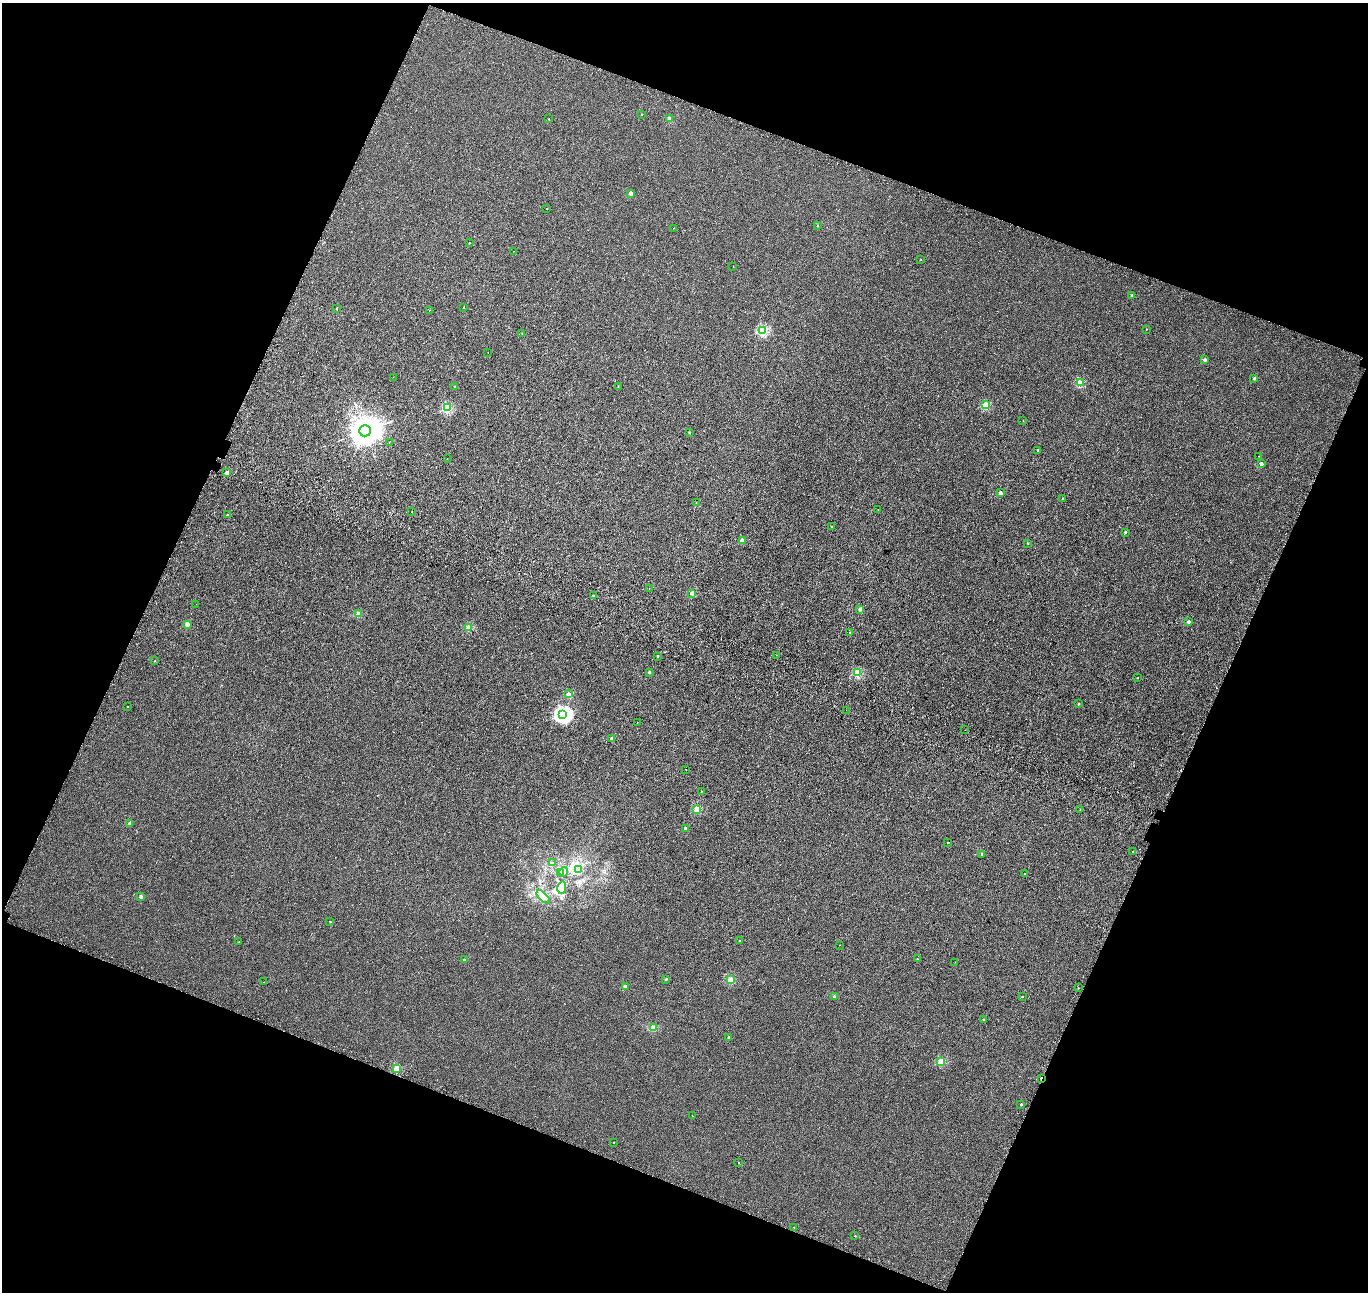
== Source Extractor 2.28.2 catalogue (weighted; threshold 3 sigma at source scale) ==
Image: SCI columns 137-5598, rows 327-5484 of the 5742 x 5874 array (HDU 1 of 3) = the unmasked area's bounding box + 8 px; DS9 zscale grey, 4 x 4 block average (1 PNG px = mean of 4 x 4 image px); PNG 1370 x 1294 px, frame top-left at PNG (2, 3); each listed source drawn as its Kron ellipse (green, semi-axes under 4 px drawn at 4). Shown black and unused: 42% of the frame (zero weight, under 3 of 4 exposures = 9% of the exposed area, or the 3 px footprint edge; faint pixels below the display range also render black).
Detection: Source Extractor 2.28.2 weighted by HDU 2 'WHT'. Background 0.001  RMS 0.0029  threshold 0.0131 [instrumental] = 3 sigma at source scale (4.5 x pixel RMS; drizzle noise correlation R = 1.50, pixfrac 1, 0.0396/0.0396 arcsec/px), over >= 5 px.
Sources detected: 118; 1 cosmic-ray / hot-pixel residue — neither listed nor drawn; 1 coinciding with a brighter row at this scale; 3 inside a brighter listed object's ellipse — not listed separately; the other 113 listed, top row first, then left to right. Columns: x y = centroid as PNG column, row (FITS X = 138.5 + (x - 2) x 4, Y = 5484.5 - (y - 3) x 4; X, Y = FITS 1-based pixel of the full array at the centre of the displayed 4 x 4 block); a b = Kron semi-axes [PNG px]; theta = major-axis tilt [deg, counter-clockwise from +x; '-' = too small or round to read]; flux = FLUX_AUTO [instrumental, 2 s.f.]
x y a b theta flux
641 114 2 2 - 1.6
549 119 2 2 - 1.5
669 119 2 2 - 20
631 193 2 2 - 21
547 209 2 2 - 1
817 226 2 2 - 0.74
673 228 2 2 - 0.32
469 243 2 2 - 1.1
513 251 2 2 - 0.31
921 260 2 2 - 0.61
733 266 2 2 - 0.28
1132 296 2 2 - 11
337 308 2 2 - 1.7
463 308 2 2 - 1.5
430 310 2 2 - 0.33
1146 329 2 2 - 0.82
763 330 2 2 - 130
522 333 2 2 - 0.36
488 352 2 2 - 0.31
1204 360 2 2 - 10
393 377 2 2 - 0.54
1254 378 2 2 - 5.7
1080 383 2 2 - 59
454 386 2 2 - 0.78
618 387 2 2 - 0.98
985 405 2 2 - 57
447 408 2 2 - 100
1023 420 2 2 - 0.75
365 431 6 5 - 3900
689 432 2 2 - 2
389 442 2 2 - 0.58
1038 450 2 2 - 4.4
1259 456 2 2 - 0.37
447 459 2 2 - 0.64
1261 464 2 2 - 14
227 473 2 2 - 13
1000 493 2 2 - 18
1063 498 2 2 - 0.75
696 502 2 2 - 0.55
878 509 2 2 - 0.44
412 512 2 2 - 0.36
227 515 2 2 - 3.6
832 527 2 2 - 1.1
1125 532 2 2 - 3.5
742 540 2 2 - 23
1028 543 2 2 - 1.4
649 589 2 2 - 0.32
692 593 2 2 - 23
593 596 2 2 - 1.7
196 604 2 2 - 0.47
860 609 2 2 - 11
358 614 2 2 - 33
1188 622 2 2 - 11
187 624 2 2 - 23
468 628 2 2 - 38
850 632 2 2 - 0.88
776 655 2 2 - 0.5
658 656 2 2 - 2.2
155 661 2 2 - 0.79
649 672 2 2 - 5.8
858 673 2 2 - 75
1138 678 2 2 - 0.9
568 694 2 2 - 22
1078 704 2 2 - 1.6
127 706 2 2 - 0.79
846 710 2 2 - 0.82
562 715 3 2 - 480
637 722 2 2 - 0.34
965 730 2 2 - 0.74
612 738 2 2 - 20
686 769 2 2 - 0.44
701 791 2 2 - 1.3
697 810 2 2 - 53
1080 810 2 2 - 0.4
130 823 2 2 - 12
685 829 2 2 - 13
948 842 2 2 - 2.2
1133 851 2 2 - 0.91
981 854 2 2 - 4.1
552 863 2 2 - 1.7
578 870 2 2 - 0.37
564 872 5 3 - 5.2
561 873 3 3 - 3.3
1025 874 2 2 - 1.4
562 888 6 3 78 4.4
141 896 2 2 - 16
543 897 8 4 -44 7.2
330 921 2 2 - 1.4
740 941 2 2 - 6.9
239 942 2 2 - 0.74
839 945 2 2 - 0.33
917 959 2 2 - 0.85
464 960 2 2 - 9
955 962 2 2 - 0.25
666 979 2 2 - 4.7
730 980 2 2 - 55
264 982 2 2 - 0.26
625 987 2 2 - 19
1078 988 2 2 - 0.77
1022 996 2 2 - 2.9
834 997 2 2 - 14
984 1020 2 2 - 4.6
653 1028 2 2 - 51
729 1037 2 2 - 2
941 1062 2 2 - 58
396 1068 2 2 - 54
1041 1078 2 2 - 5.5
1021 1104 2 2 - 6.5
692 1116 2 2 - 0.49
614 1142 2 2 - 0.89
739 1163 2 2 - 1.6
794 1227 2 2 - 0.95
855 1236 2 2 - 2
Overlapping masked pixels (flux is a lower limit): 1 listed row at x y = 1041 1078
Diffuse or blended objects may show on this block-average render without a row.